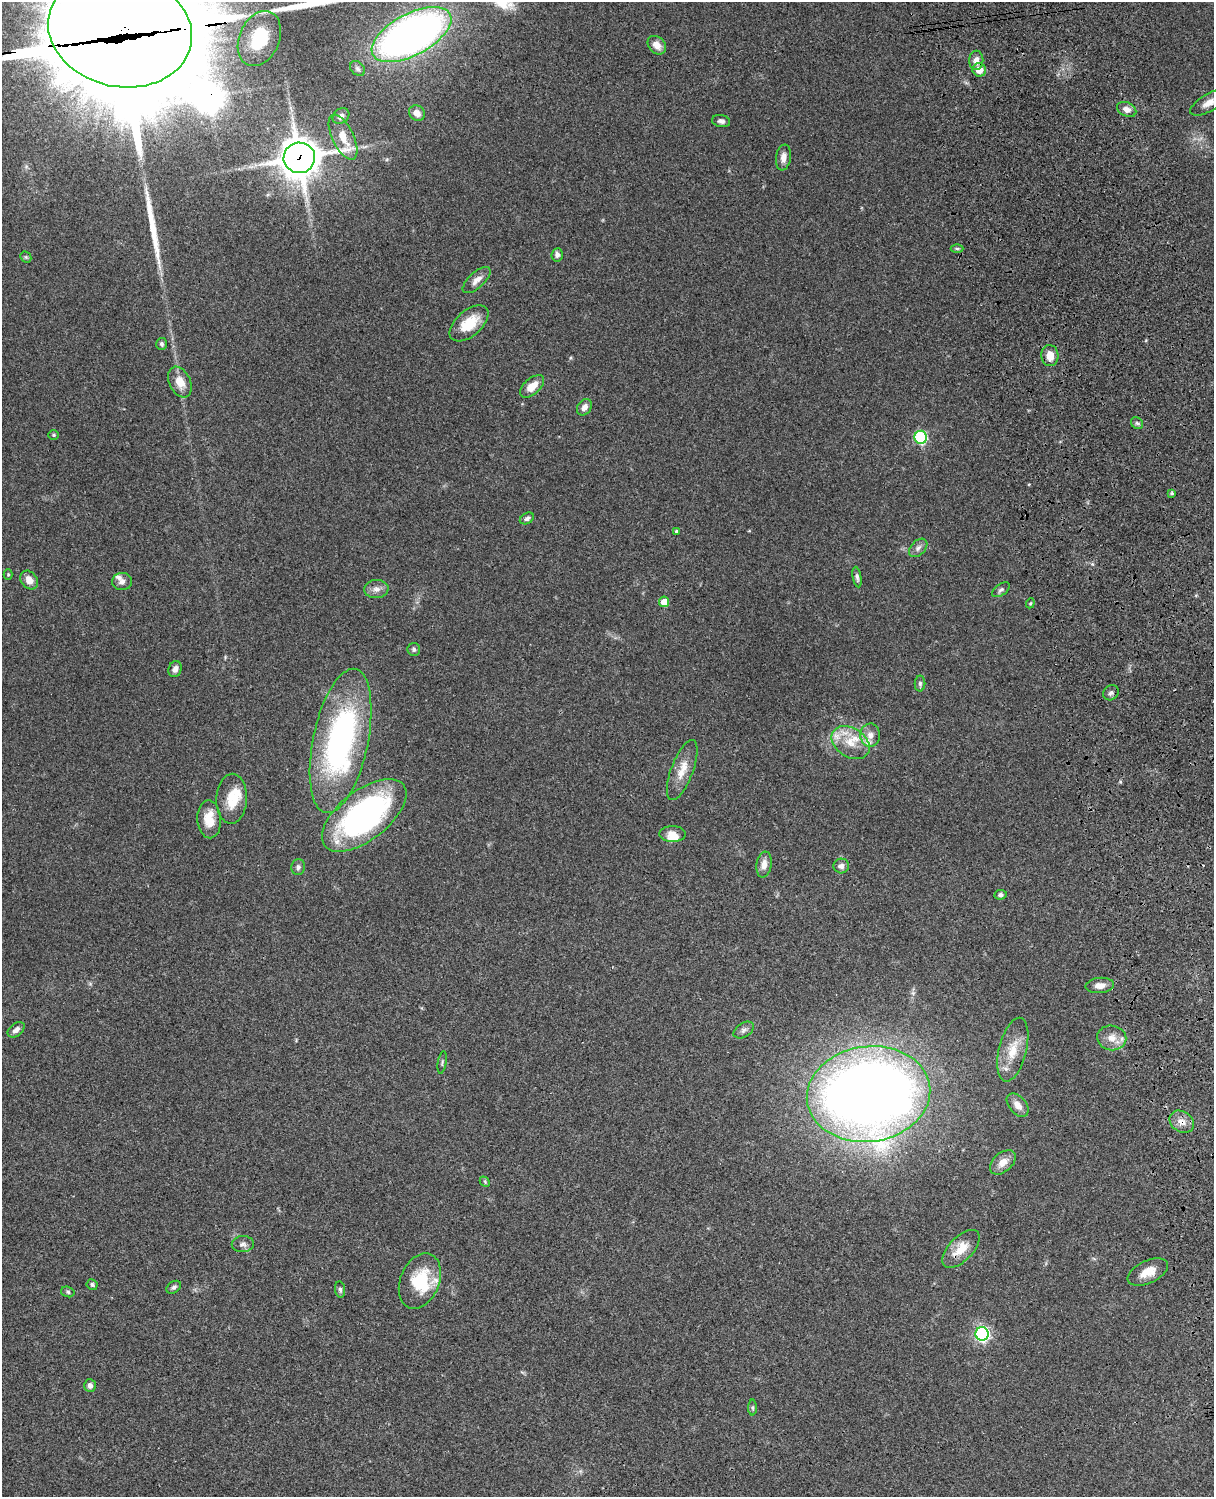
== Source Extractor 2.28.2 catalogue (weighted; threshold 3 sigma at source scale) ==
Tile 6 of 4 x 3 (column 2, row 2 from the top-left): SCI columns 1334-2545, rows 1773-3267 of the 5088 x 4928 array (HDU 1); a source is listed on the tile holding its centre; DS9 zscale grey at full resolution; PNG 1216 x 1499 px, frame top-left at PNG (2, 2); each listed source drawn as its Kron ellipse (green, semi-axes under 4 px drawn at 4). Shown black and unused: <1% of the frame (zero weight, under 3 of 4 exposures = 6% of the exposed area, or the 3 px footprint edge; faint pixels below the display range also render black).
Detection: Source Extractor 2.28.2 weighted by HDU 2 'WHT'; one run over the whole footprint, this tile lists its part. Background 0.0975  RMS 0.0063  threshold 0.0285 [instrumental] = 3 sigma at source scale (4.5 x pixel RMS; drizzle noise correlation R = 1.50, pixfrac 1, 0.05/0.05 arcsec/px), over >= 5 px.
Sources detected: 96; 8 inside a brighter object's white glare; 2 long thin detections or spike segments (spike, bleed or trail) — neither listed nor drawn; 8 inside a brighter listed object's ellipse — not listed separately; the other 78 listed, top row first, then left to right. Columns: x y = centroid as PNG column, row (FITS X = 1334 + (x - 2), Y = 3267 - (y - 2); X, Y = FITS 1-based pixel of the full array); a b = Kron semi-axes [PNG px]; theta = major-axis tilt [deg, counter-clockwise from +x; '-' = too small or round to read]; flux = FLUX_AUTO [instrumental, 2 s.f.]
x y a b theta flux
120 30 73 56 -13 18000
411 34 44 20 28 370
259 38 29 20 67 24
657 45 10 8 -47 5.3
976 60 9 7 -89 4.1
357 68 8 6 -47 1.7
979 70 7 6 - 7.7
1208 103 20 8 31 5.8
1127 109 10 7 -27 4
417 113 8 7 - 4.2
341 116 9 7 38 2.5
721 121 9 6 -10 2
343 137 24 10 -64 9.5
783 157 13 7 81 4.2
299 158 16 15 - 1400
957 249 6 4 0 0.96
557 255 7 5 84 2.4
26 257 6 5 - 0.91
477 280 17 7 42 4.5
469 323 23 12 40 16
162 344 6 5 - 1.5
1050 356 10 8 -86 7.8
180 382 16 10 -65 9
532 386 14 8 42 7.9
584 407 9 6 54 3.4
1137 423 6 5 - 1.4
54 435 5 4 - 0.77
921 437 6 6 - 65
1172 493 4 3 - 0.89
527 518 7 5 29 1.7
676 531 3 3 - 0.99
918 548 11 7 46 2.7
8 574 5 4 - 0.69
857 577 10 4 -80 1.7
29 580 10 8 -50 5
122 581 10 8 2 2.9
376 589 12 9 4 4
1001 590 10 5 36 1.6
664 602 5 5 - 8.5
1030 603 5 4 - 0.76
414 649 6 6 - 1.3
175 669 8 6 74 3
920 684 8 5 89 1.5
1111 693 8 7 - 1.9
870 735 12 10 87 4.7
341 741 73 27 78 160
851 743 20 14 -33 13
682 770 32 11 69 11
232 799 25 15 88 14
364 815 50 25 38 150
209 819 19 12 -87 11
672 834 13 8 1 5.6
764 865 13 7 81 4.8
841 866 8 7 - 2.6
298 867 8 6 79 1.8
1000 895 6 4 8 1.7
1100 985 14 7 5 4.6
16 1030 10 6 39 2.9
744 1030 11 7 34 2.5
1112 1038 14 12 -9 7
1013 1050 33 14 76 14
442 1062 11 3 81 1
868 1094 62 47 7 920
1018 1105 13 8 -48 5.1
1182 1122 13 10 -35 5.3
1003 1162 15 9 41 6.1
485 1182 6 4 -47 0.87
243 1244 11 8 4 2.6
961 1249 23 12 46 12
1148 1272 21 11 25 8.6
420 1281 29 19 68 26
92 1284 5 5 - 1.2
174 1287 8 5 34 1.6
340 1290 8 5 -82 1.3
68 1292 7 5 -18 1.3
982 1334 6 6 - 140
90 1385 6 6 - 2.4
752 1408 8 4 -90 0.98
Overlapping masked pixels (flux is a lower limit): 4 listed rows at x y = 120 30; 299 158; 1182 1122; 961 1249
Isophote crosses this tile's border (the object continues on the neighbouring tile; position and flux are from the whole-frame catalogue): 3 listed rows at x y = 120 30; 411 34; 1208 103